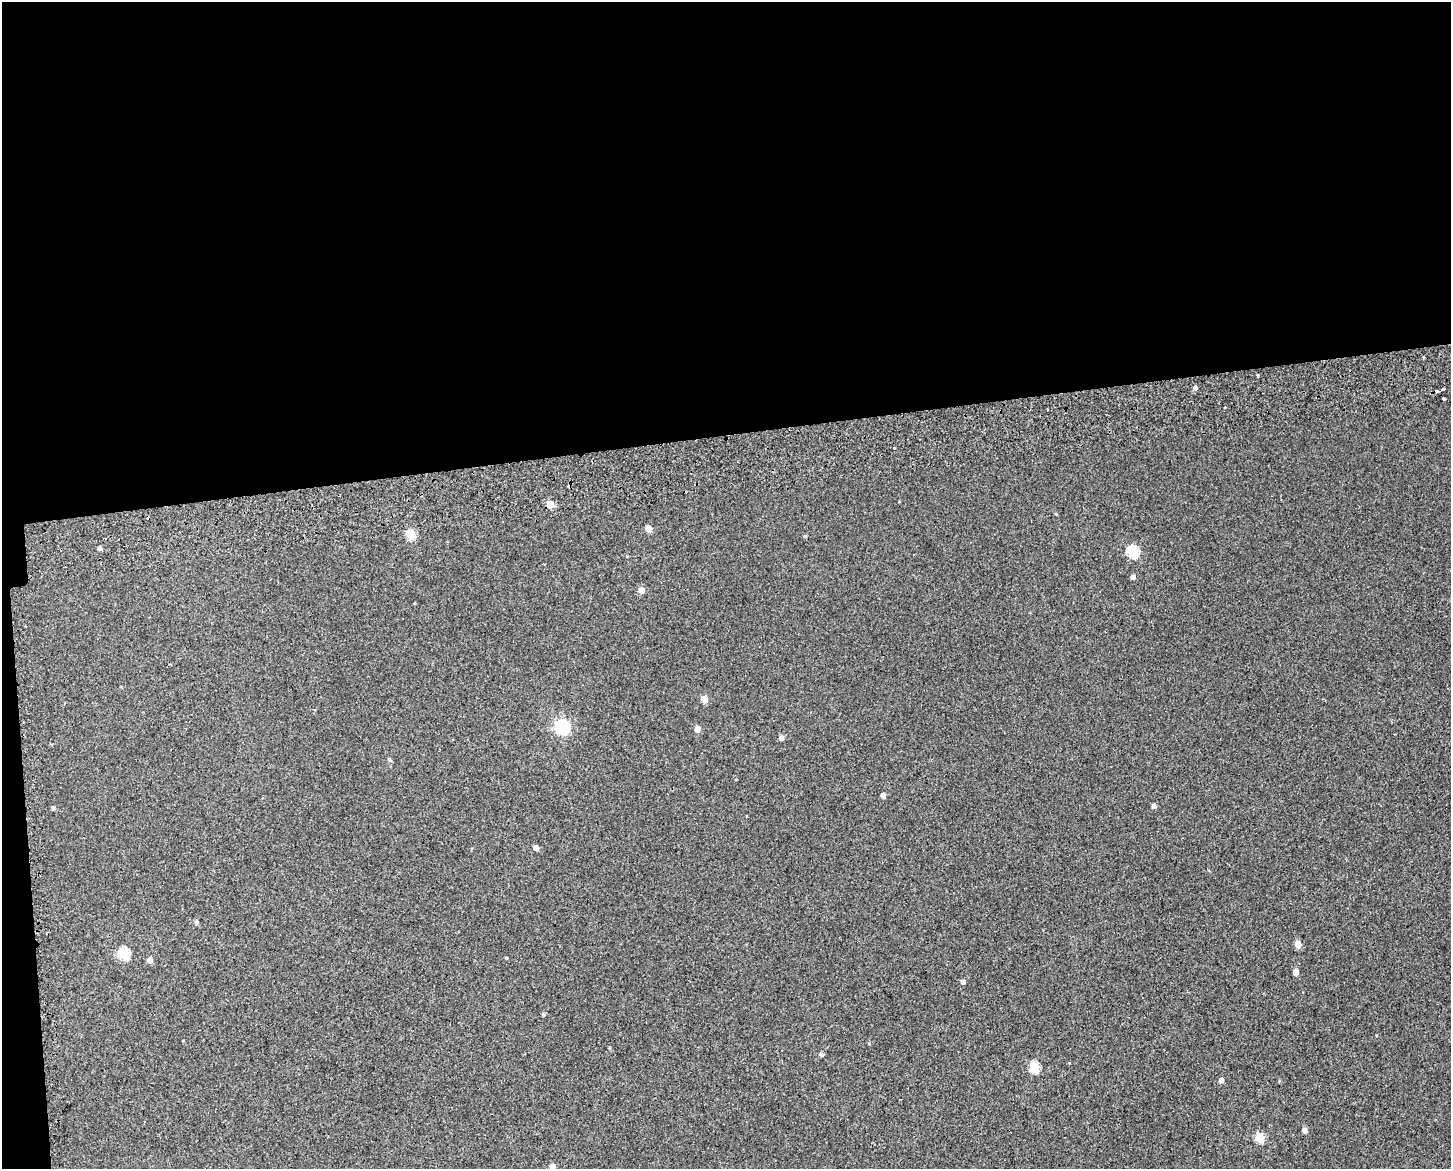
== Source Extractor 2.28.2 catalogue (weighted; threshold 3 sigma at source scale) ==
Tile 1 of 3 x 4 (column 1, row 1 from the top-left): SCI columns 26-1474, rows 3563-4729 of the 4454 x 4791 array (HDU 1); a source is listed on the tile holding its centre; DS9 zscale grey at full resolution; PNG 1453 x 1171 px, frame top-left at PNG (2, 2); no overlay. Shown black and unused: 38% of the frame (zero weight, under 2 of 3 exposures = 4% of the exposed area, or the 3 px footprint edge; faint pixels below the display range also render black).
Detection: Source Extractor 2.28.2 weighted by HDU 2 'WHT'; one run over the whole footprint, this tile lists its part. Background 0.00247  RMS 0.0062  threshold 0.0277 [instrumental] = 3 sigma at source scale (4.5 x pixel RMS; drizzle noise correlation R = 1.50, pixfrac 1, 0.0396/0.0396 arcsec/px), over >= 5 px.
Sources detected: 39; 4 cosmic-ray / hot-pixel residue — not listed; the other 35 listed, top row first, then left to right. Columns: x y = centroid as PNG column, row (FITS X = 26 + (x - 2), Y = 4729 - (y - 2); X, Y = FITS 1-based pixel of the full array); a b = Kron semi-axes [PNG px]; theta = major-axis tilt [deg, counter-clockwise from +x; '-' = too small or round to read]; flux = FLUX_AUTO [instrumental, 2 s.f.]
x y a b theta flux
1423 357 3 3 - 1.5
1258 375 3 3 - 2.7
1195 388 5 4 - 1.6
1444 389 4 3 - 3.6
1443 399 3 3 - 1.6
550 504 5 5 - 8
648 529 5 5 - 6.6
410 534 6 5 - 17
805 536 4 4 - 0.64
99 548 4 4 - 1.5
1133 551 6 5 - 40
1133 577 5 4 - 2.2
641 590 5 5 - 4.5
704 699 5 5 - 6.1
562 726 7 6 - 100
697 729 5 4 - 4.8
781 738 5 5 - 1.8
389 759 5 4 - 0.8
883 795 4 4 - 3
1154 806 5 4 - 2
53 807 5 4 - 1.1
536 848 5 4 - 3
196 922 5 4 - 1.2
1298 944 5 5 - 6.7
123 953 6 5 - 38
149 960 5 5 - 3.1
1296 972 4 4 - 4.2
962 982 5 4 - 1.7
543 1014 5 4 - 0.85
821 1054 5 4 - 1.4
1034 1067 5 5 - 28
1221 1080 5 4 - 2.4
1304 1130 4 4 - 2.7
1259 1137 5 5 - 22
552 1166 5 5 - 2.8
Isophote crosses this tile's border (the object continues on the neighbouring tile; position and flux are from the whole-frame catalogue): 1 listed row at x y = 552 1166
Unlisted compact peaks at least as high as the median listed source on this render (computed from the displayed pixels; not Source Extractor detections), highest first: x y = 506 958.